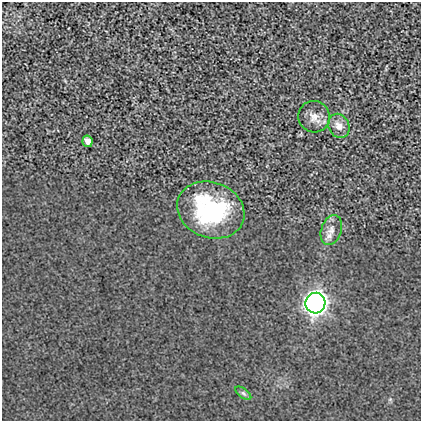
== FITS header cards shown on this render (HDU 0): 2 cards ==
NAXIS1  =                  419
NAXIS2  =                  419

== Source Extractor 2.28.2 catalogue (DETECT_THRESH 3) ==
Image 419 x 419 px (HDU 0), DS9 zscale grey, 1 PNG px = 1 image px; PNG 423 x 423 px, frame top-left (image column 1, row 419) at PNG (2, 2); each listed source drawn as its Kron ellipse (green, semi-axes under 4 px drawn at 4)
Background 0.00222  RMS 0.017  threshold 0.0523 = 3 sigma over >= 5 px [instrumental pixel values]
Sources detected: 7; all 7 listed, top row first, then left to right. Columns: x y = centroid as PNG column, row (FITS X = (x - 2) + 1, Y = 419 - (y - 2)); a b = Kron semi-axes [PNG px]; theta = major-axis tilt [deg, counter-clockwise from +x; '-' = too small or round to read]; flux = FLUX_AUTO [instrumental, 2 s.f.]
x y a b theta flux
314 117 16 15 - 12
339 126 12 10 -60 9
87 141 6 5 - 6.9
211 210 34 27 -21 130
331 230 15 10 71 9.5
315 303 10 10 - 530
243 393 9 4 -35 2.6